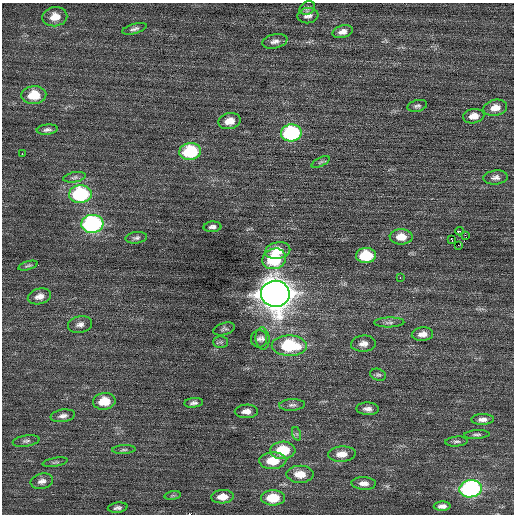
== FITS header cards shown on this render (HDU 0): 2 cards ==
NAXIS1  =                  512 / Axis length
NAXIS2  =                  512 / Axis length

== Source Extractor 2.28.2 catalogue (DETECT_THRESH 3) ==
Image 512 x 512 px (HDU 0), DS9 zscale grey, 1 PNG px = 1 image px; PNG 516 x 516 px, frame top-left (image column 1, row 512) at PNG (2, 3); each listed source drawn as its Kron ellipse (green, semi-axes under 4 px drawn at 4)
Background 0.113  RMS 0.7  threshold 2.09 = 3 sigma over >= 5 px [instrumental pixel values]
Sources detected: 69; all 69 listed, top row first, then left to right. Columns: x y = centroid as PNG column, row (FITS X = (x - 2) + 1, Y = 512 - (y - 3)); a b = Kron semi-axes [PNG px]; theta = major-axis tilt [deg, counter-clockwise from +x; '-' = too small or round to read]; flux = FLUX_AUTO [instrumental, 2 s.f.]
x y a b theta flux
307 8 8 6 30 120
308 16 10 7 7 220
55 17 12 9 8 540
134 29 13 5 16 160
343 32 10 6 14 300
275 41 13 7 11 230
34 95 12 9 4 1200
417 106 10 5 13 130
495 108 12 8 12 430
474 116 11 7 9 390
230 121 11 8 12 510
47 130 10 5 6 150
291 133 10 8 6 5300
190 151 11 8 8 3200
22 154 3 2 - 140
321 162 10 4 27 99
74 177 11 5 10 140
496 177 12 7 6 210
80 194 11 9 5 4700
92 224 11 9 6 8600
212 227 9 5 3 150
460 231 4 3 - 2800
465 235 3 2 - 410
401 237 11 8 0 590
136 238 11 5 6 140
451 239 3 2 - 370
458 245 2 2 - 16
278 250 13 8 11 670
366 255 10 7 2 1900
274 259 12 10 20 2700
28 266 10 4 17 90
400 277 3 2 - 150
275 294 14 13 - 81000
39 296 12 7 15 330
389 322 15 5 1 170
80 324 12 8 12 240
224 329 11 6 16 130
422 334 11 6 5 330
263 338 11 7 -82 190
259 339 9 8 - 160
221 342 7 6 - 100
363 344 12 8 5 290
289 346 17 10 -2 2900
378 375 8 6 -16 100
104 401 11 8 8 980
194 403 9 5 7 150
292 405 13 6 3 170
368 409 11 6 -2 230
246 411 11 7 1 310
63 416 12 6 9 200
483 419 11 5 2 230
297 434 7 4 -71 82
477 434 13 4 3 120
26 441 13 5 9 150
456 441 11 5 5 120
124 450 12 4 3 110
283 450 12 8 2 1600
342 454 14 7 4 500
273 461 13 8 3 1100
55 462 13 4 10 96
300 474 13 8 -1 690
42 481 11 7 14 230
364 483 12 6 -3 290
471 489 11 8 8 9000
173 496 8 4 8 81
222 497 11 6 4 540
273 498 12 7 0 1300
442 506 8 4 2 230
118 508 10 5 7 150